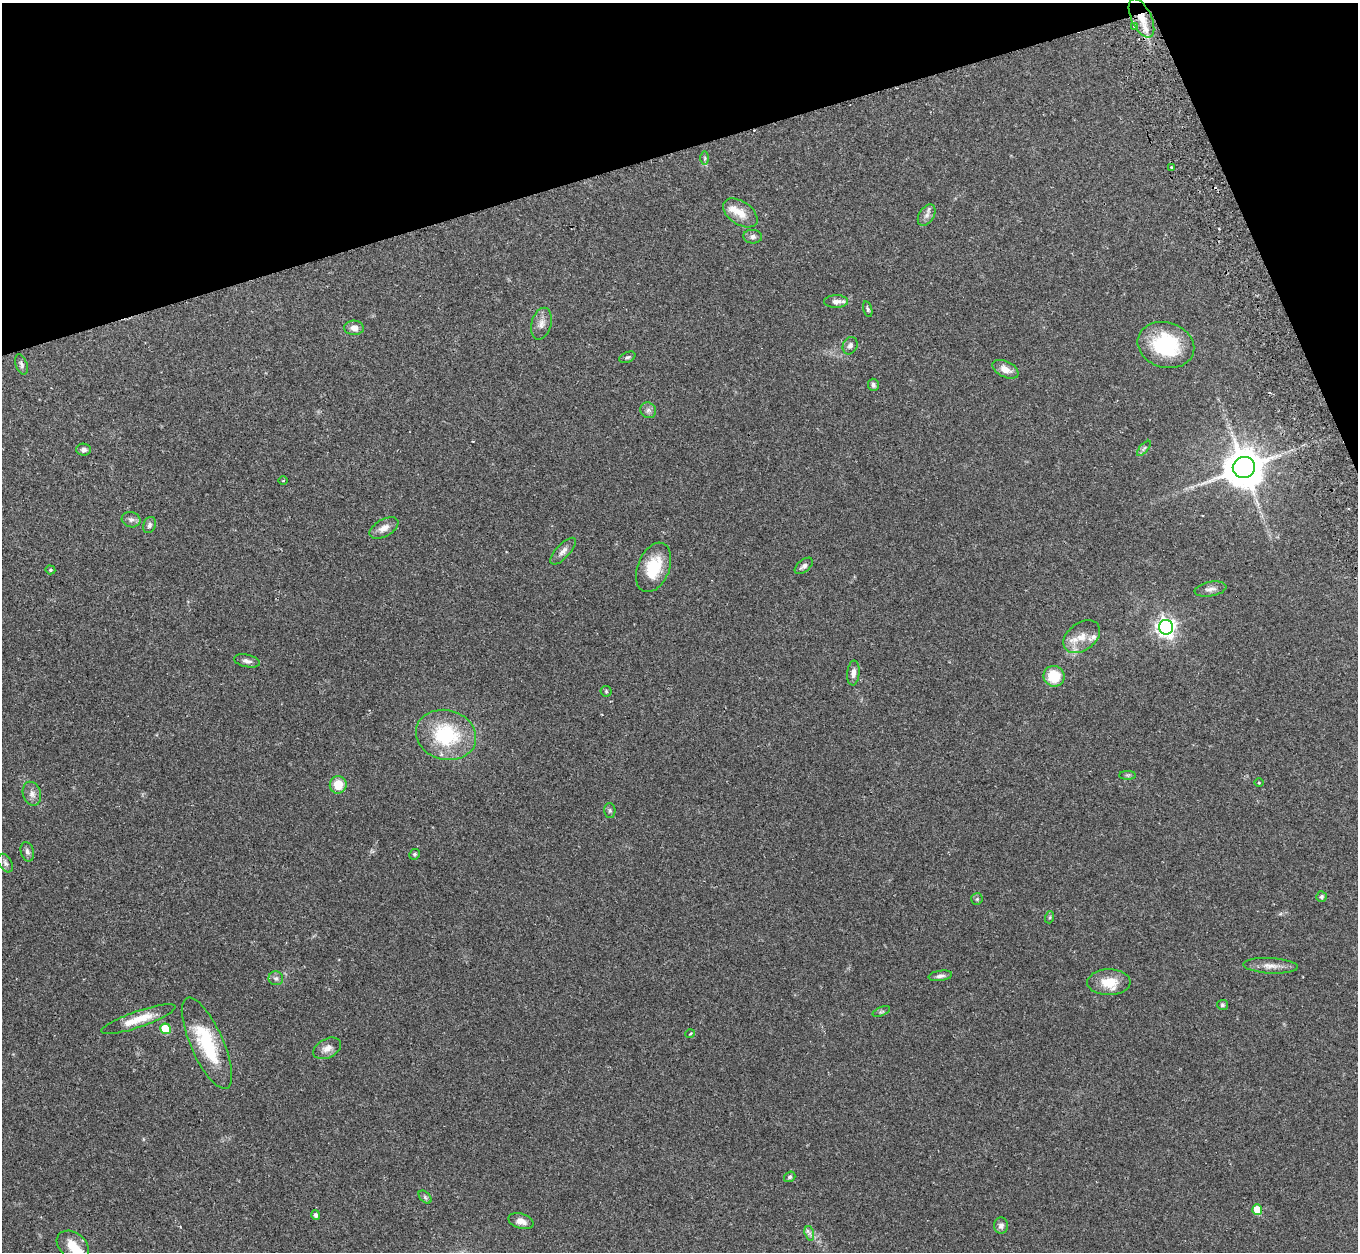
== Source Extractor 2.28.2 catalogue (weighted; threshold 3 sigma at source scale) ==
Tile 3 of 4 x 4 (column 3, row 1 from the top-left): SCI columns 2786-4141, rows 3931-5180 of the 5572 x 5527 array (HDU 1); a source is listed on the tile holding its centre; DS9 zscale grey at full resolution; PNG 1360 x 1254 px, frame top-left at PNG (2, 3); each listed source drawn as its Kron ellipse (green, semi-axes under 4 px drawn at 4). Shown black and unused: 15% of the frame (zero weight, under 2 of 3 exposures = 4% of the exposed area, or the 3 px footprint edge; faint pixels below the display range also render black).
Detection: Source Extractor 2.28.2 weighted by HDU 2 'WHT'; one run over the whole footprint, this tile lists its part. Background 0.082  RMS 0.0059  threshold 0.0265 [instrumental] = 3 sigma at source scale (4.5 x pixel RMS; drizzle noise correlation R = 1.50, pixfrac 1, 0.05/0.05 arcsec/px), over >= 5 px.
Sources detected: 73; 1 inside a brighter object's white glare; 2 cosmic-ray / hot-pixel residue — neither listed nor drawn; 3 inside a brighter listed object's ellipse — not listed separately; the other 67 listed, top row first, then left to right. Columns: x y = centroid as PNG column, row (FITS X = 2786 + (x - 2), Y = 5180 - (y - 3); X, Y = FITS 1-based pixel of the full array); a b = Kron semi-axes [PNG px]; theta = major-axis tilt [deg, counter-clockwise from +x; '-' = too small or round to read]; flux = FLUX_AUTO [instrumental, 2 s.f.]
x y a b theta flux
1141 18 21 10 -64 8.4
1135 26 4 4 - 1.1
705 158 7 4 90 0.94
1172 167 3 3 - 1.1
740 213 19 11 -34 8
927 215 12 7 58 2.7
753 237 9 7 -4 2.1
836 301 12 6 1 2.8
868 309 8 4 -74 0.95
541 324 16 10 74 4.1
354 328 10 7 -3 3.4
1166 345 29 22 -16 39
850 346 9 7 66 2.1
627 357 8 5 24 1.2
21 364 10 5 -71 1.6
1005 369 14 8 -26 4.8
873 385 6 5 - 1.4
648 410 8 7 - 1.9
1144 448 9 4 48 1.2
84 450 7 6 - 1.8
1244 467 11 10 - 1900
283 481 4 3 - 0.47
131 520 9 7 -17 2.1
149 525 8 6 69 1.6
384 528 16 8 29 4.3
563 551 17 7 47 3
804 566 11 6 39 2.1
654 567 26 16 68 19
50 570 5 4 - 0.77
1210 589 16 7 10 3
1166 627 7 7 - 280
1082 637 20 14 36 9.1
247 661 13 6 -12 2.2
853 673 12 6 85 3.1
1054 676 11 10 - 15
606 691 5 5 - 0.71
446 735 30 25 -16 41
1128 775 8 4 0 0.99
1259 783 5 3 - 0.53
338 785 9 8 - 10
32 794 12 9 -72 3.1
610 810 7 5 -89 1.1
27 852 10 6 -74 1.7
415 854 6 5 - 0.93
5 863 10 6 -60 1.8
1321 897 5 5 - 0.89
977 899 6 6 - 0.85
1050 917 6 4 72 0.76
1270 966 27 7 -3 5.4
940 976 12 5 8 2
276 978 7 7 - 1.5
1109 982 21 13 1 12
1222 1005 5 5 - 0.94
881 1011 9 3 21 0.87
138 1019 39 8 19 12
165 1029 5 5 - 21
690 1034 5 3 - 0.45
207 1043 49 16 -66 35
327 1048 15 9 27 4.2
790 1177 6 5 - 1.1
425 1197 8 4 -46 1.3
1257 1210 5 5 - 13
316 1215 5 4 - 1.5
521 1221 13 7 -17 4.1
1001 1226 8 7 - 2.3
809 1233 7 4 -73 1.5
73 1245 18 12 -37 11
Overlapping masked pixels (flux is a lower limit): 1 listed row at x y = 1141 18